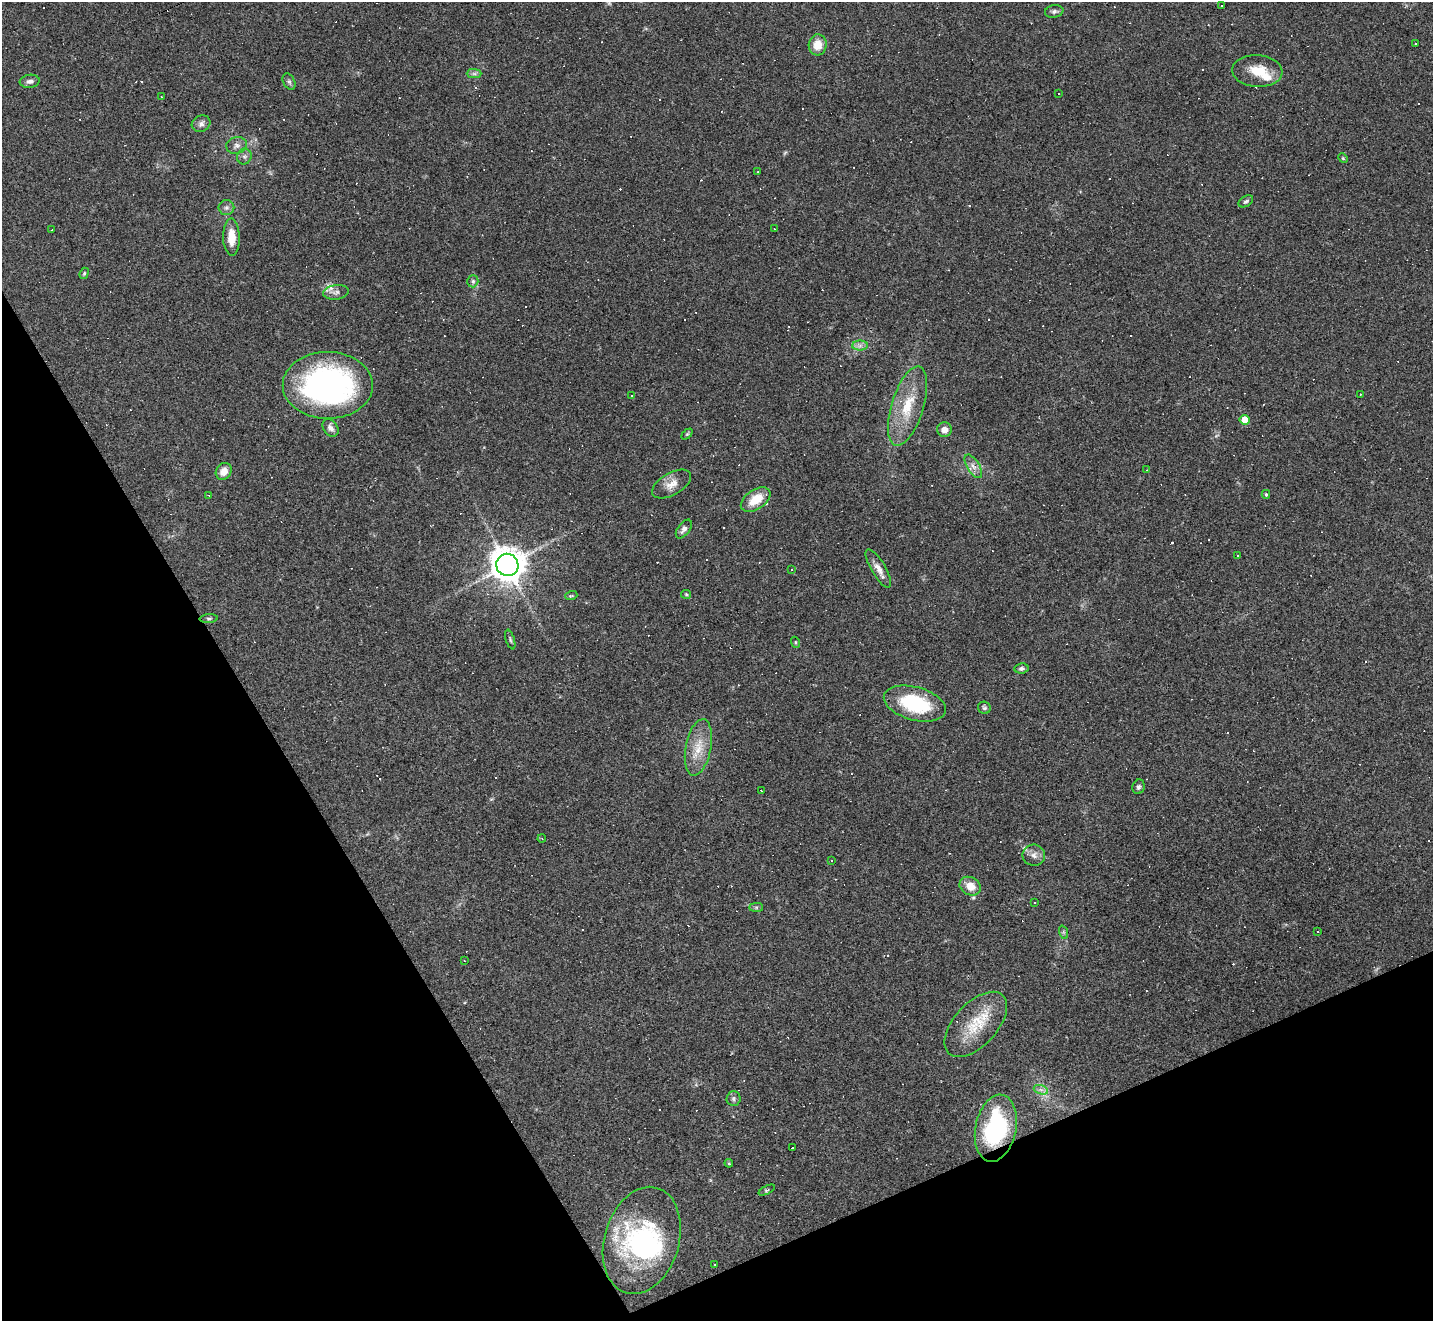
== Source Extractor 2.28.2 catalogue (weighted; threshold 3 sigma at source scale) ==
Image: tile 14 of 4 x 4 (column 2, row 4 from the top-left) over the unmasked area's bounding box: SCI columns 1431-2861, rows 286-1604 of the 5722 x 5712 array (HDU 1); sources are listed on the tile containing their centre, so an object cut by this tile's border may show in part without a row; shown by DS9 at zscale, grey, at full resolution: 1 PNG px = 1 image px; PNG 1435 x 1323 px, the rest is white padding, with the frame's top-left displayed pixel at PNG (2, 2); every listed detection drawn as its Kron ellipse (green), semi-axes under 4 PNG px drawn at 4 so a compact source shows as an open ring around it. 25% of this frame is shown black and not used: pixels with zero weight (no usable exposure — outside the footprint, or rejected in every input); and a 3 px margin inside the footprint's outer edge (the drizzle kernel's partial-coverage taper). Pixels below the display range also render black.
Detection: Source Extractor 2.28.2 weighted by HDU 2 'WHT'; one run over the whole footprint, this tile lists its part. Background 0.0823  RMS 0.0065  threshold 0.0293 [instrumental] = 3 sigma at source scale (4.5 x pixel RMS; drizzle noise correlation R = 1.50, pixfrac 1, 0.05/0.05 arcsec/px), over >= 5 px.
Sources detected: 153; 2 too faint to see at this stretch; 2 inside a brighter object's white glare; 74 cosmic-ray / hot-pixel residue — neither listed nor drawn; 2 inside a brighter listed object's ellipse — not listed separately; the other 73 listed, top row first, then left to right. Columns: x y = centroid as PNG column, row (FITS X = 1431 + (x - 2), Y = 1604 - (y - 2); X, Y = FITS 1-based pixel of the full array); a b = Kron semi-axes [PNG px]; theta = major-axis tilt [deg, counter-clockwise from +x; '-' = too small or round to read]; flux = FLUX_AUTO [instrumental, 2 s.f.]
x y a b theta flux
1222 6 4 2 - 0.79
1054 11 9 6 10 1.8
1415 43 3 2 - 0.73
818 45 10 9 - 9
1257 71 25 16 -4 14
474 74 7 4 -1 1.5
30 81 10 6 8 2.6
289 82 8 5 -62 1.6
1059 93 2 2 - 0.41
161 96 3 2 - 0.37
201 124 9 8 - 2.6
237 146 10 8 13 2.9
244 156 8 7 - 1.8
1343 158 5 4 - 0.69
758 172 3 2 - 0.57
1246 201 8 5 31 1.3
226 208 8 7 - 2.1
774 229 3 2 - 0.38
51 230 2 2 - 0.46
231 237 18 8 -88 9.8
84 273 6 4 69 0.87
473 281 6 5 - 1.3
336 292 13 7 8 3.1
860 346 8 5 1 2.1
328 385 45 33 0 180
1361 394 3 2 - 0.82
632 396 3 3 - 0.66
908 406 41 16 73 24
1245 420 5 5 - 11
330 428 9 7 -52 3.1
944 430 7 7 - 4.3
687 434 6 4 44 0.88
973 466 13 6 -58 3.6
1147 470 4 2 - 0.43
224 471 9 7 55 5.7
672 484 21 11 29 6.9
1266 494 4 4 - 0.91
209 495 4 3 - 0.49
756 499 16 10 34 14
684 529 11 6 54 2.9
1238 556 3 3 - 2.9
507 565 11 11 - 1100
878 568 22 7 -60 5.4
791 570 3 2 - 0.69
686 594 5 4 - 0.7
571 596 6 3 18 0.85
209 618 9 4 4 1.2
510 639 10 4 -72 1.2
795 642 5 3 - 0.69
1021 668 7 5 7 1.6
915 704 32 16 -15 42
984 708 6 6 - 1.2
698 747 29 12 79 14
1139 787 7 6 - 1.5
761 791 3 2 - 0.51
542 839 4 3 - 0.52
1034 855 11 10 - 4.1
831 860 3 3 - 6
970 886 11 8 -30 8.6
1034 903 3 3 - 12
756 907 7 4 0 1.3
1063 932 7 4 -71 0.97
1318 932 3 2 - 0.68
464 960 3 2 - 0.39
976 1024 39 21 47 25
1041 1090 7 4 -19 2
733 1098 7 7 - 1.7
996 1128 34 20 79 79
792 1148 3 3 - 18
729 1163 4 4 - 0.81
767 1190 9 4 26 1
642 1240 55 37 73 80
715 1264 3 2 - 0.69
Overlapping masked pixels (flux is a lower limit): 1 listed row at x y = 996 1128